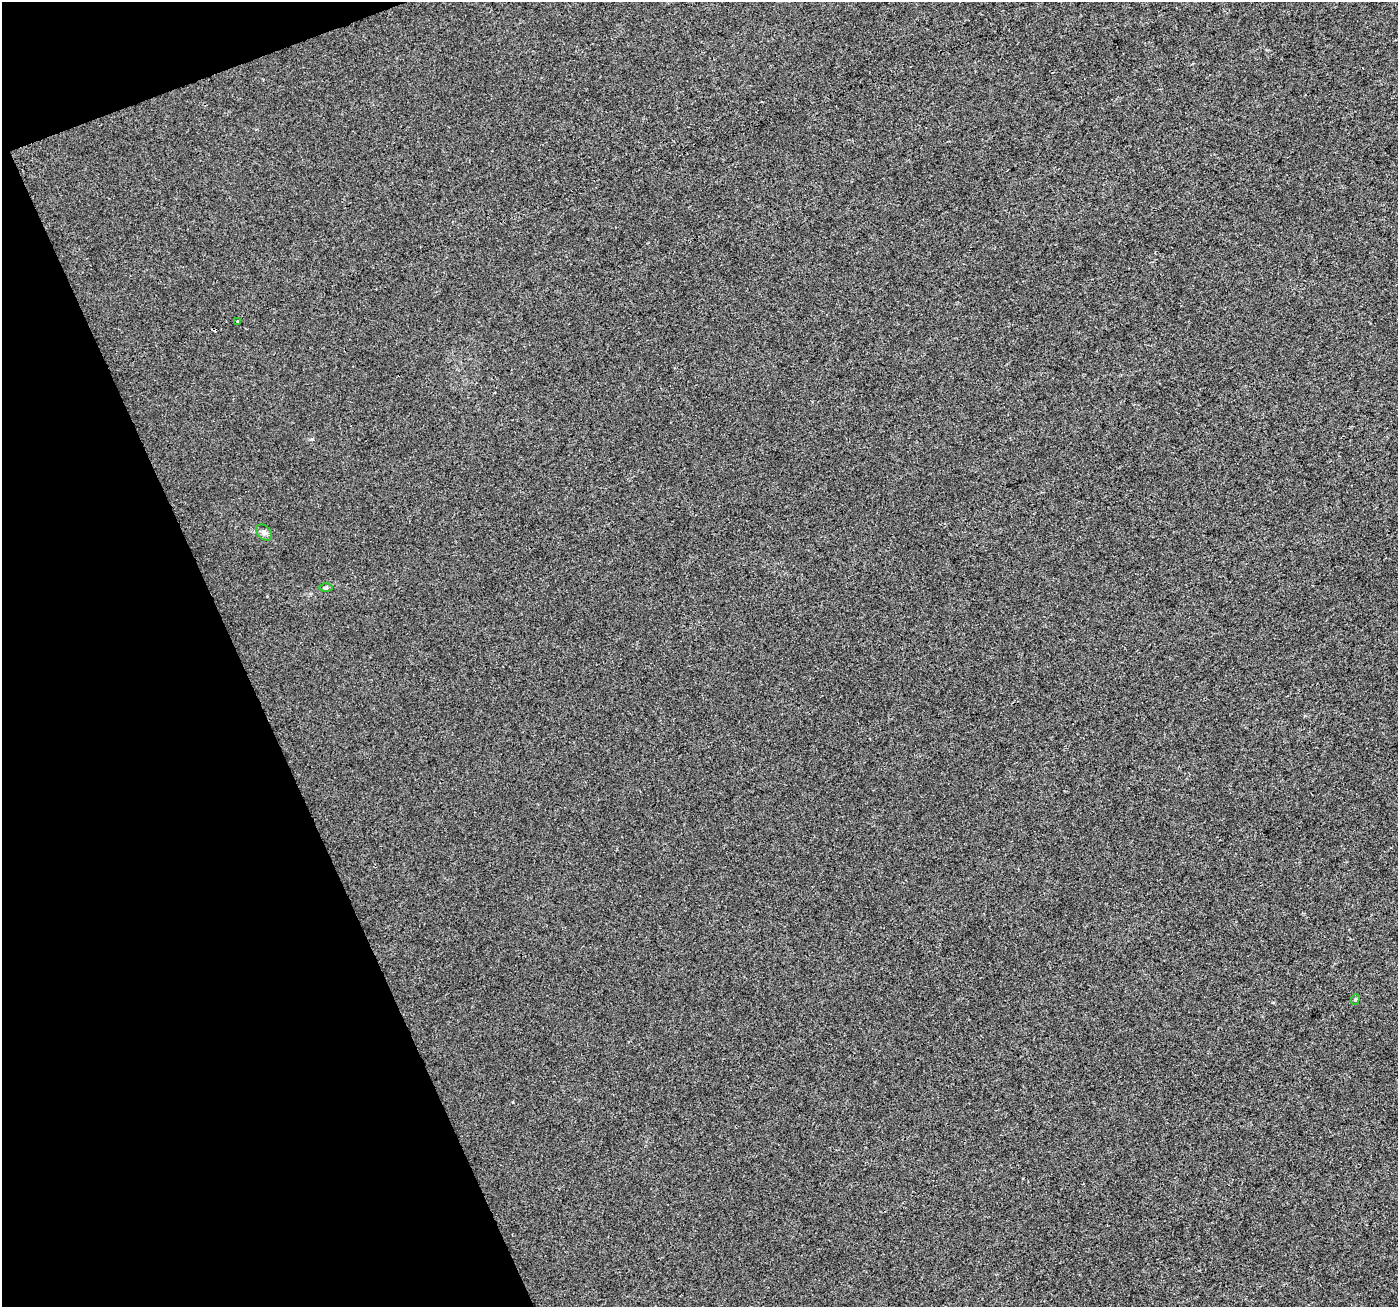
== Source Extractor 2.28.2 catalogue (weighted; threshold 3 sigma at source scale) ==
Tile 5 of 4 x 4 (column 1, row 2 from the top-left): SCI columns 3-1398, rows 2692-3996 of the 5596 x 5449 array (HDU 1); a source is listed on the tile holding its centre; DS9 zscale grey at full resolution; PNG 1400 x 1309 px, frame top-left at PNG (2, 2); each listed source drawn as its Kron ellipse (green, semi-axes under 4 px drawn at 4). Shown black and unused: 19% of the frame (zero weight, under 3 of 4 exposures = <1% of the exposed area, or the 3 px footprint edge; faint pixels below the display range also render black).
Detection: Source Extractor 2.28.2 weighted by HDU 2 'WHT'; one run over the whole footprint, this tile lists its part. Background 0.00326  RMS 0.0033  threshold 0.0148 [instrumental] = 3 sigma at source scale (4.5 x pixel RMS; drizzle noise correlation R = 1.50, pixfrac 1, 0.0396/0.0396 arcsec/px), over >= 5 px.
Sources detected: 5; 1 cosmic-ray / hot-pixel residue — neither listed nor drawn; the other 4 listed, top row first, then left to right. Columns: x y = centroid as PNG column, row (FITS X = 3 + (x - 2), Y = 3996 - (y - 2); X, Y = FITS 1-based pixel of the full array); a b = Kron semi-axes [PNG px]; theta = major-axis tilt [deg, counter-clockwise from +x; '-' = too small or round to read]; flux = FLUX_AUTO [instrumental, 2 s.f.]
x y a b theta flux
238 321 3 3 - 1.5
264 532 9 6 -46 0.98
326 588 6 4 0 0.51
1355 999 5 4 - 0.45